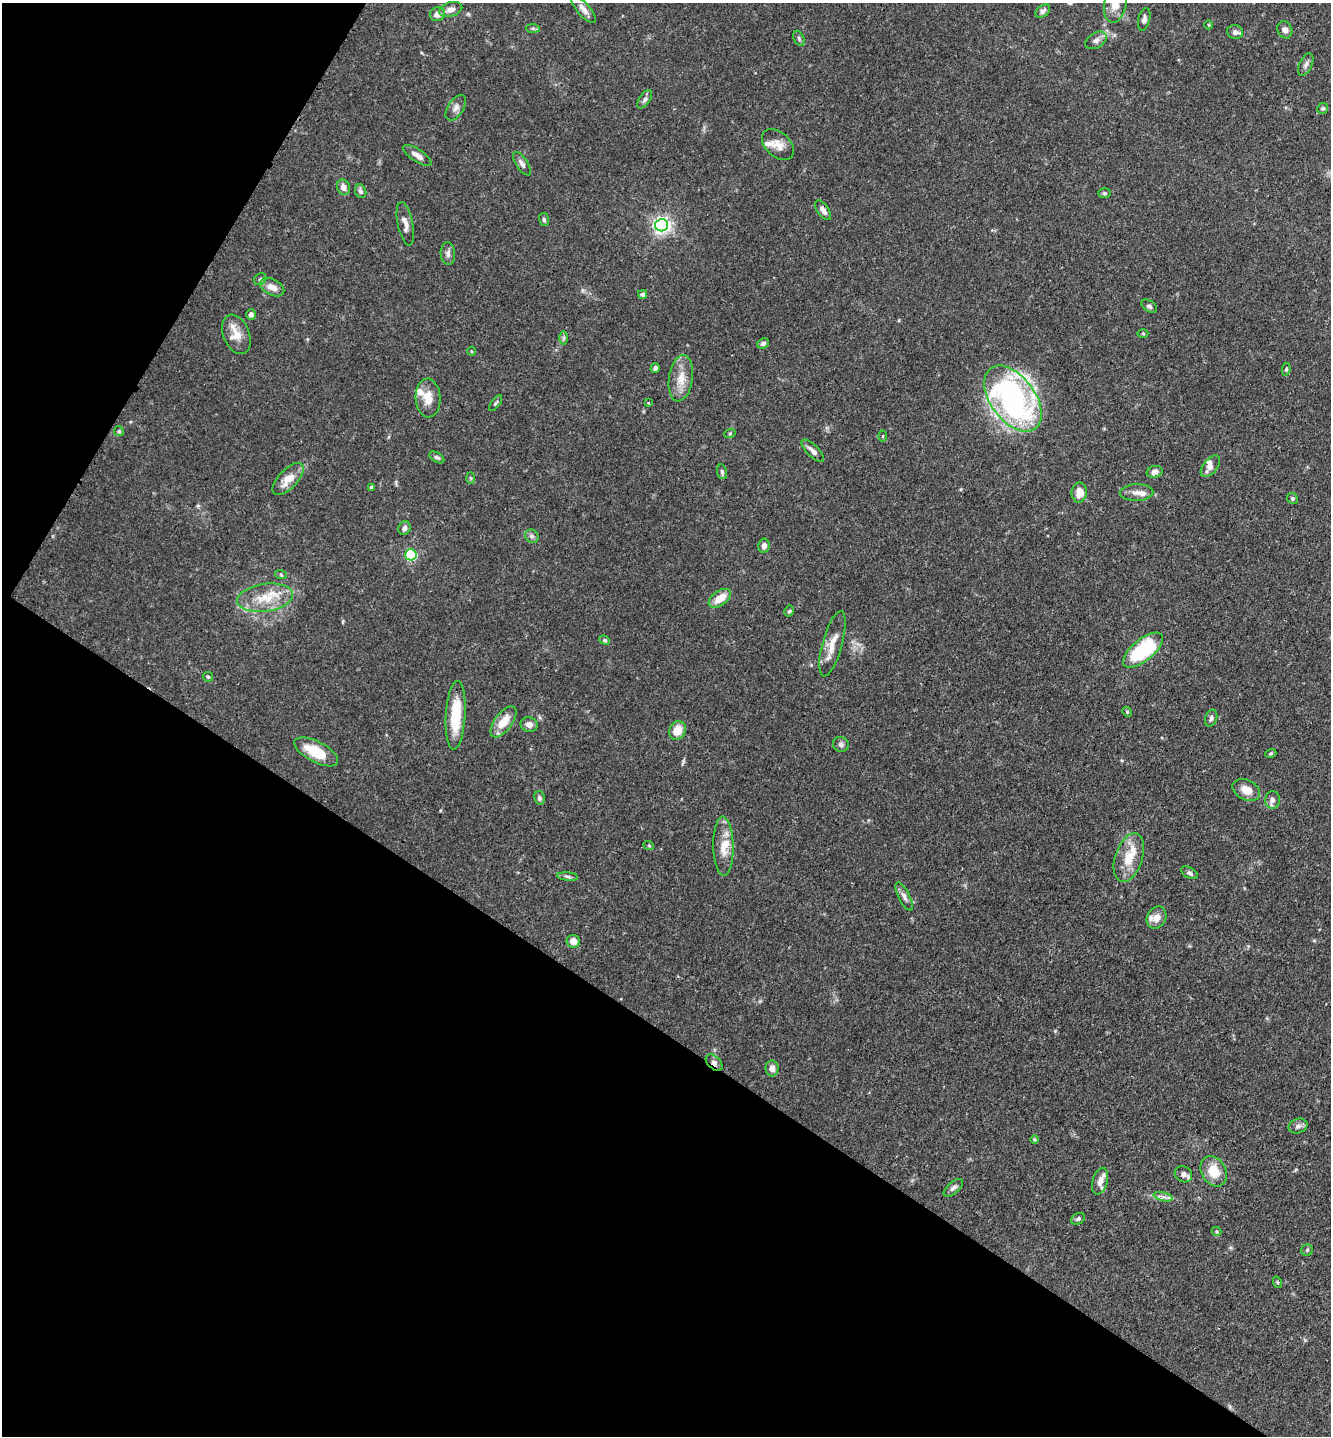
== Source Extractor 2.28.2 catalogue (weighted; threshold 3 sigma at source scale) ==
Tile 9 of 4 x 4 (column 1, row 3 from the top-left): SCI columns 234-1562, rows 1528-2961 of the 5929 x 5919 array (HDU 1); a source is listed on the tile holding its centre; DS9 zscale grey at full resolution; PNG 1333 x 1438 px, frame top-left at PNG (2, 3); each listed source drawn as its Kron ellipse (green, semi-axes under 4 px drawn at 4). Shown black and unused: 34% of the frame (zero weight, under 3 of 4 exposures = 9% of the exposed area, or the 3 px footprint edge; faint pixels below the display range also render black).
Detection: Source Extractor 2.28.2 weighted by HDU 2 'WHT'; one run over the whole footprint, this tile lists its part. Background 0.0893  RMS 0.0038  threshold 0.0171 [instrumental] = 3 sigma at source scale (4.5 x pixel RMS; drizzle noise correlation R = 1.50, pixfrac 1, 0.05/0.05 arcsec/px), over >= 5 px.
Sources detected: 111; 8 inside a brighter listed object's ellipse — not listed separately; the other 103 listed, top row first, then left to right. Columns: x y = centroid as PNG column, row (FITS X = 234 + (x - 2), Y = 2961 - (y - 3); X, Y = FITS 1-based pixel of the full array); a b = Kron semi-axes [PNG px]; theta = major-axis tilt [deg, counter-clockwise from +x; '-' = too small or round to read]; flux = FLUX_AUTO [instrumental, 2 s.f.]
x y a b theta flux
1115 4 19 11 78 5.4
451 9 12 7 17 2.5
583 9 17 6 -49 2.4
1043 11 8 5 39 1
437 14 7 7 - 2.5
1144 19 11 5 77 1.4
1209 25 4 3 - 0.3
533 28 7 4 -2 0.61
1285 30 9 7 -61 1.7
1235 32 8 7 - 1.6
799 38 8 5 -64 0.84
1096 40 11 7 32 1.8
1306 64 12 6 64 1.4
645 99 10 5 56 1.1
456 108 14 8 58 2.1
1323 108 6 5 - 0.65
778 145 18 12 -43 4.2
417 155 16 6 -33 2.9
522 164 13 6 -57 1.6
343 187 8 6 -66 2.3
361 191 7 5 -68 1.1
1104 193 6 5 - 0.66
823 210 11 5 -55 2.2
544 220 7 5 -75 0.72
405 224 22 7 -78 3
661 225 6 6 - 150
448 254 11 7 -88 1.5
260 279 7 5 42 0.79
272 287 13 8 -27 3.9
643 294 4 4 - 1.2
1149 306 8 5 -35 0.93
251 315 5 4 - 1.3
1143 333 5 3 - 0.39
236 334 20 13 -67 5.2
564 338 7 4 90 0.7
763 343 6 5 - 0.93
471 351 4 3 - 0.35
655 368 5 4 - 1.1
1286 369 6 4 81 0.55
681 378 23 12 81 6
428 398 19 12 -87 5.6
1013 399 37 22 -53 110
496 403 9 3 53 0.62
648 403 4 3 - 0.37
119 431 5 5 - 0.66
730 433 6 4 20 0.47
882 436 5 3 - 0.36
813 451 15 6 -45 2.1
437 457 8 4 -31 0.92
1210 466 13 7 50 2.2
722 472 7 5 -80 0.87
1155 472 8 5 16 1.7
471 478 6 4 -88 0.55
288 479 20 9 47 5.4
372 487 4 4 - 0.76
1137 492 17 8 1 2.8
1079 493 10 7 84 4.4
1292 498 6 5 - 0.65
404 528 7 6 - 1.4
532 536 7 6 - 1
764 546 7 5 79 1.6
411 555 5 5 - 47
281 575 6 3 -20 0.48
265 598 28 14 8 11
720 598 12 7 35 6.1
789 611 5 4 - 0.64
605 640 5 4 - 0.58
832 644 34 10 75 5.8
1143 650 24 10 40 35
208 677 5 5 - 0.48
1127 712 5 4 - 0.47
456 715 34 9 87 15
1211 718 9 6 71 1.1
503 722 18 9 54 6.7
529 724 8 7 - 2.1
677 730 9 8 - 5.7
841 744 8 7 - 1.2
316 752 24 10 -27 12
1271 753 6 4 18 0.5
1246 790 14 10 -26 4.8
539 798 7 5 -78 0.94
1272 800 9 7 -90 1.6
649 846 5 3 - 0.38
723 846 29 10 -89 6.5
1129 858 25 13 71 9.3
1189 873 9 5 -29 0.95
568 877 10 4 -6 0.9
904 897 15 5 -63 1.9
1156 917 12 9 63 3.3
573 941 7 6 - 3.1
714 1063 10 6 -44 1.9
772 1068 8 6 -89 2.3
1298 1126 9 7 19 1.4
1035 1139 4 4 - 0.51
1214 1171 16 12 -59 7.7
1183 1174 9 7 -33 2.2
1100 1181 14 7 73 3.1
953 1188 12 6 41 1.4
1163 1197 9 4 -13 1.2
1078 1219 7 5 29 0.82
1217 1231 5 4 - 0.49
1307 1250 6 5 - 0.68
1277 1282 6 3 -71 0.49
Overlapping masked pixels (flux is a lower limit): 2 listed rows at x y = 823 210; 714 1063
Isophote crosses this tile's border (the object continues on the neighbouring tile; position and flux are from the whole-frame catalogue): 1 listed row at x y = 1115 4